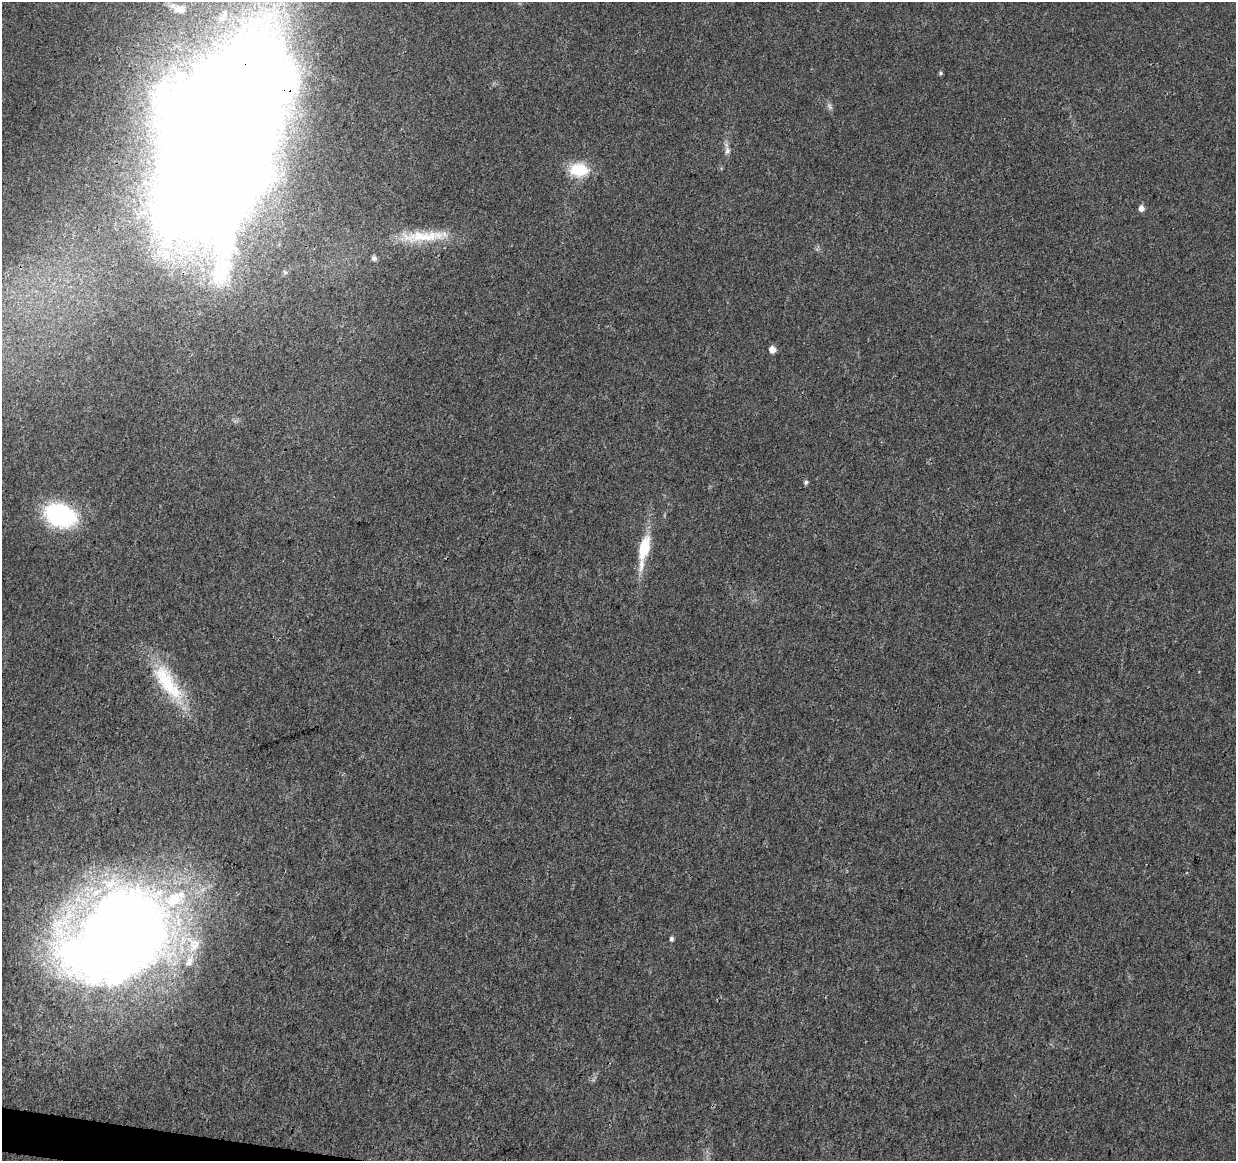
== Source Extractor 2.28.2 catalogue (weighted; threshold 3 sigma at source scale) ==
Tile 7 of 4 x 4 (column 3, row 2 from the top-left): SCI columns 2469-3702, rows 2543-3701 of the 4945 x 5146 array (HDU 1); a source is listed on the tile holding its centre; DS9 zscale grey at full resolution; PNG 1238 x 1163 px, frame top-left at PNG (2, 2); no overlay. Shown black and unused: <1% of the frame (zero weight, under 3 of 4 exposures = <1% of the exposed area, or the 3 px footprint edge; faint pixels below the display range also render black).
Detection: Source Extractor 2.28.2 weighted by HDU 2 'WHT'; one run over the whole footprint, this tile lists its part. Background 0.0107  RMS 0.0025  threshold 0.0112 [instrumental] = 3 sigma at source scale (4.5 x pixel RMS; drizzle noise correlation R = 1.50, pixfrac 1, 0.0396/0.0396 arcsec/px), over >= 5 px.
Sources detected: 25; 1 too faint to see at this stretch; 3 inside a brighter object's white glare — not listed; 5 inside a brighter listed object's ellipse — not listed separately; the other 16 listed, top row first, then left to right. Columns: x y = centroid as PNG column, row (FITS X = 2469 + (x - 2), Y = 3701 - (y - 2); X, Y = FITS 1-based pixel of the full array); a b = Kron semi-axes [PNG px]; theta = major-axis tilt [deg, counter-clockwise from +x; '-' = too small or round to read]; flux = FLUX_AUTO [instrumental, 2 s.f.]
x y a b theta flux
180 9 19 11 -9 3.9
941 73 5 4 - 0.39
209 124 147 83 50 830
727 151 11 7 89 1.2
579 170 23 16 -4 8.5
1141 208 6 5 - 1.4
425 236 74 13 4 12
374 258 7 6 - 0.81
285 272 7 5 -45 0.55
772 349 5 5 - 2.4
806 482 6 5 - 0.52
60 515 24 16 -20 38
644 547 23 10 75 9.1
166 681 58 22 -60 17
117 936 107 74 33 350
671 939 5 4 - 0.61
Overlapping masked pixels (flux is a lower limit): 1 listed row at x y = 209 124